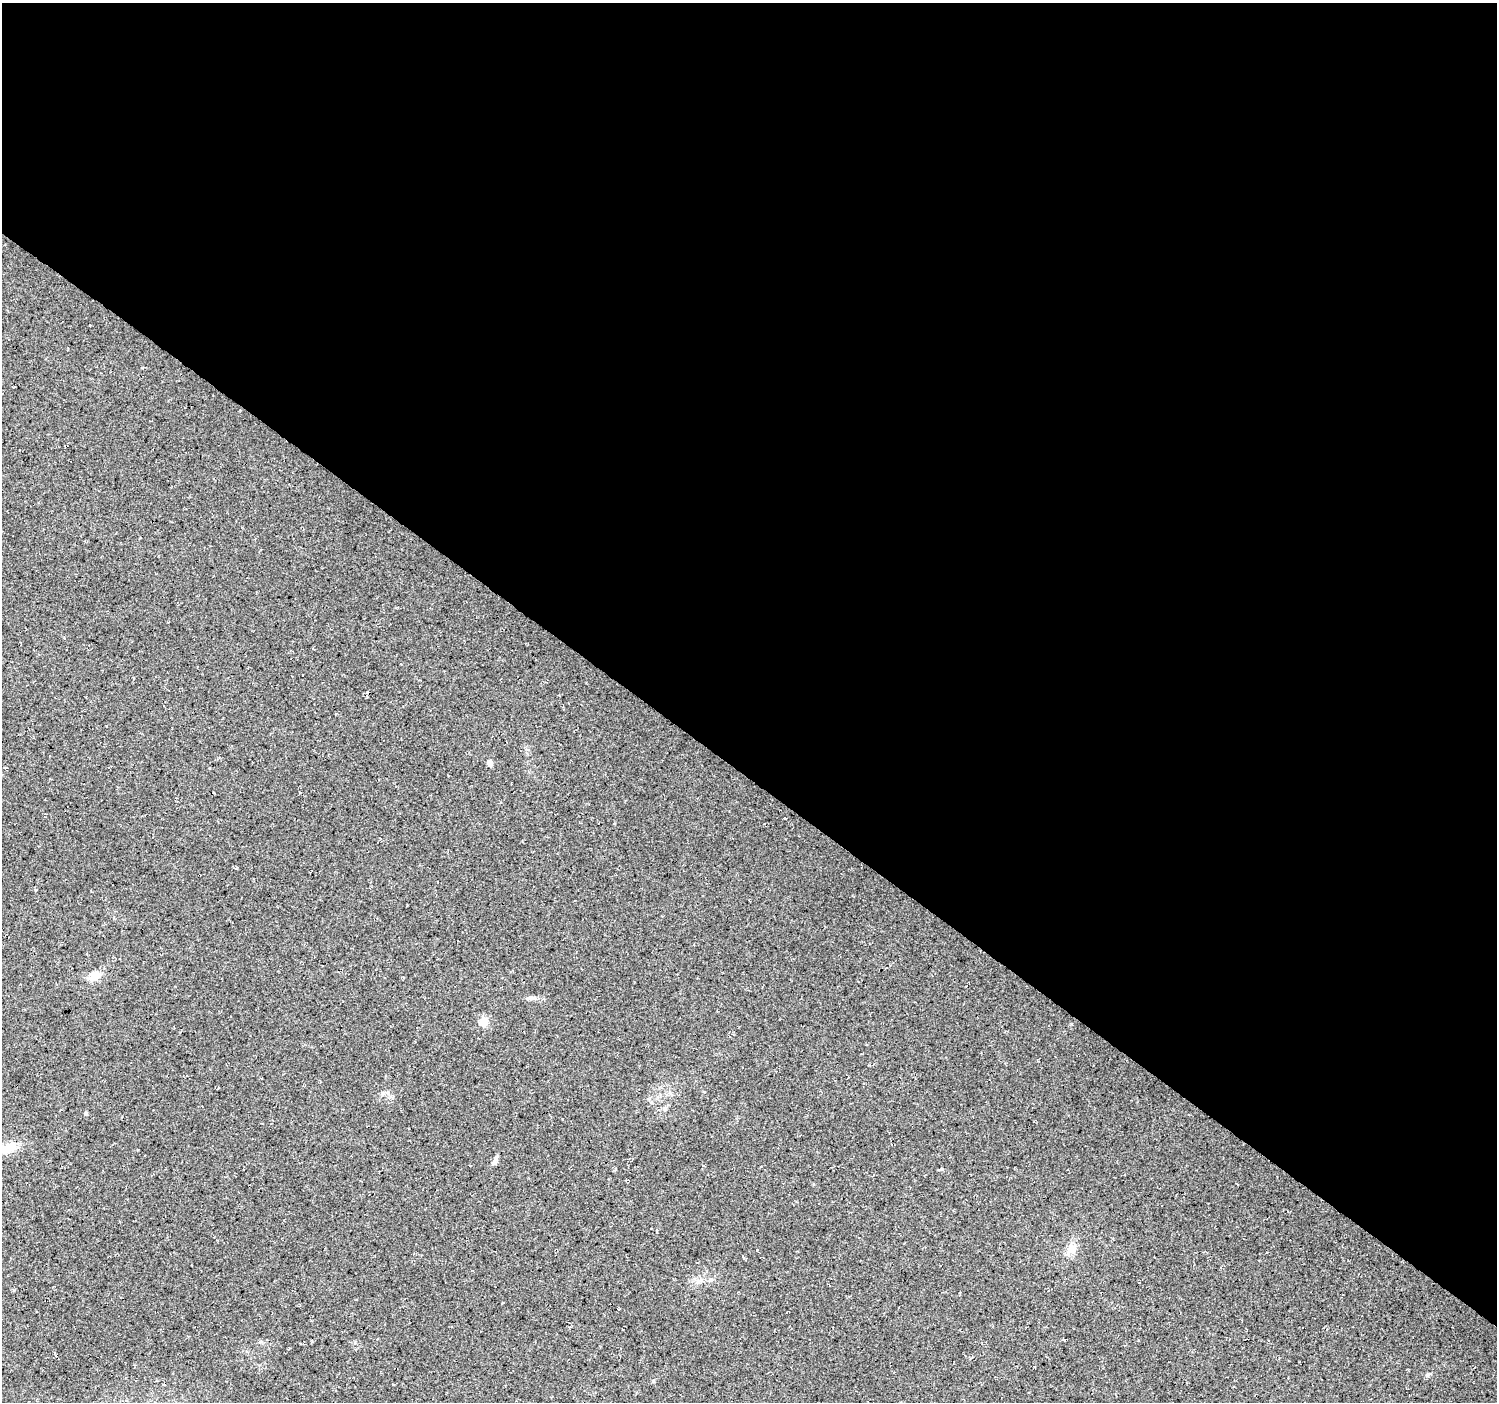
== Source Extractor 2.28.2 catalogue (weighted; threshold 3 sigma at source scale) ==
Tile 3 of 4 x 4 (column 3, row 1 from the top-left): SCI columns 2990-4484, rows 4376-5775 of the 5985 x 6016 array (HDU 1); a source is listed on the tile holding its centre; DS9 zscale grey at full resolution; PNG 1499 x 1404 px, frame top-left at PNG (2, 3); no overlay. Shown black and unused: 55% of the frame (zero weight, under 3 of 4 exposures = <1% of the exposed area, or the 3 px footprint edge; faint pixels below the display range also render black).
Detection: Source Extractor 2.28.2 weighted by HDU 2 'WHT'; one run over the whole footprint, this tile lists its part. Background 0.05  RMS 0.0084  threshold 0.0379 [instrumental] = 3 sigma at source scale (4.5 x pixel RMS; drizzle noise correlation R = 1.50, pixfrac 1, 0.0396/0.0396 arcsec/px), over >= 5 px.
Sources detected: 11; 1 inside a brighter object's white glare — not listed; the other 10 listed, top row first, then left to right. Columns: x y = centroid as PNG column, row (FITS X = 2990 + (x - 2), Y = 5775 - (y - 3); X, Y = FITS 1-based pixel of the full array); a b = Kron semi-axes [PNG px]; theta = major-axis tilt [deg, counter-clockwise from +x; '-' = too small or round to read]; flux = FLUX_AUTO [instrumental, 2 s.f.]
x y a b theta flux
489 763 8 6 86 2.9
95 976 14 9 22 10
531 998 12 5 7 3.1
483 1022 5 5 - 32
665 1109 6 5 - 1.5
86 1113 5 4 - 1.1
5 1149 20 13 4 12
494 1161 13 5 66 2.8
1071 1249 13 11 42 7.6
1428 1374 6 4 18 1.3
Isophote crosses this tile's border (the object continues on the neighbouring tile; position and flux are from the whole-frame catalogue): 1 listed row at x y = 5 1149
Unlisted compact peaks at least as high as the median listed source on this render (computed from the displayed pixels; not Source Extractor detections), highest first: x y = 942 1169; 383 1093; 1071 1024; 653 1381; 14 1290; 757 1250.